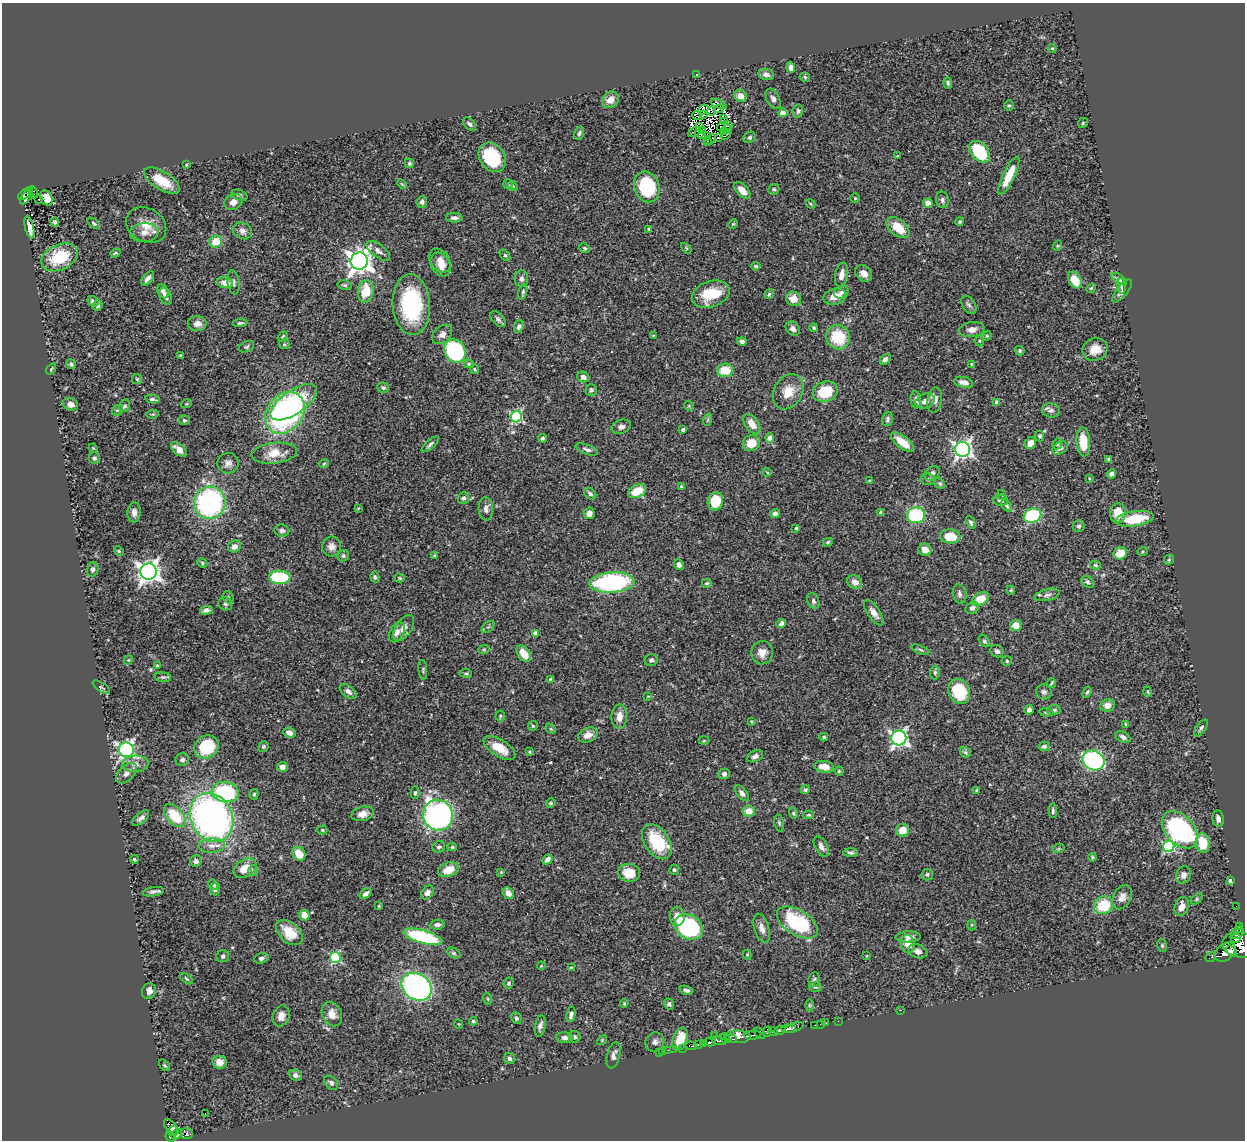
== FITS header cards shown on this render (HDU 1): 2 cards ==
NAXIS1  =                 1243
NAXIS2  =                 1138

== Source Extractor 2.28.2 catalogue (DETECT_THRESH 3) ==
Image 1243 x 1138 px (HDU 1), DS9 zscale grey, 1 PNG px = 1 image px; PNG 1247 x 1142 px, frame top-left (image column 1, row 1138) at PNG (2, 3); each listed source drawn as its Kron ellipse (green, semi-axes under 4 px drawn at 4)
Background 0.44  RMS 0.022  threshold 0.0664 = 3 sigma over >= 5 px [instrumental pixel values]
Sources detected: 461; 7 with non-positive FLUX_AUTO (blend fragments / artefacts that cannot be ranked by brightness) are neither listed nor drawn; the other 454 listed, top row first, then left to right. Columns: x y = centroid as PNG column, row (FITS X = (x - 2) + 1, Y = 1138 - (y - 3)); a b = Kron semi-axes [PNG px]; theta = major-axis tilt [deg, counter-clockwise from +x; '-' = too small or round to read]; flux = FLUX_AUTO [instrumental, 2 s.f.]
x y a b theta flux
1052 48 4 4 - 1.4
791 67 5 4 - 8.4
766 74 8 5 -11 6.1
697 75 4 3 - 1.2
805 77 5 4 - 2.3
948 83 6 3 -89 2.5
740 96 6 5 - 13
773 99 11 6 -64 5.6
610 100 9 7 36 15
719 104 8 3 -24 1.5
1009 106 5 5 - 2
719 109 5 2 - 2.2
703 110 5 2 - 1.9
712 111 5 3 - 1.9
798 111 7 5 80 3.1
783 113 5 4 - 7.6
704 114 2 2 - 0.6
697 116 5 2 - 1.5
723 118 2 2 - 1.5
724 121 2 2 - 1.2
1083 123 5 4 - 1.8
469 124 7 5 -44 4.4
728 125 4 2 - 0.88
700 127 3 2 - 0.62
721 127 4 2 - 0.52
727 129 4 2 - 0.66
703 130 4 2 - 0.87
694 132 7 2 29 0.63
724 132 4 2 - 0.055
579 133 7 5 76 3.4
700 134 6 2 -25 0.87
726 135 5 2 - 0.81
706 136 3 3 - 1.1
749 137 6 5 - 3.5
719 138 3 2 - 0.5
710 139 6 3 39 1.8
707 141 2 2 - 2.1
980 152 13 8 -48 82
898 156 4 3 - 1.3
492 157 16 12 -57 96
409 163 5 4 - 2.3
186 165 3 3 - 1.2
1009 176 20 6 64 32
162 181 20 9 -32 38
402 184 6 3 -44 1.4
508 184 5 4 - 2
513 186 5 4 - 1.8
647 187 16 12 -68 100
774 189 6 5 - 2.8
742 190 10 5 -46 11
33 192 6 2 -69 2.1
25 194 8 3 37 33
239 195 8 5 -23 3.5
27 196 10 3 58 5.8
46 198 8 5 -66 14
855 198 4 4 - 1.7
39 199 2 2 - 1.2
942 200 8 6 -78 4.1
233 202 9 7 26 9.7
422 202 6 5 - 5
928 203 5 4 - 11
811 204 5 4 - 1.6
454 218 8 4 -1 5.4
960 221 4 4 - 2.1
55 222 5 4 - 2.5
94 223 7 4 -38 2.4
733 224 5 3 - 1.4
146 225 21 16 -30 24
29 227 11 4 -76 9.1
898 228 13 8 -40 30
649 229 4 3 - 1.7
243 231 10 8 -27 6.7
144 233 14 9 3 12
216 242 6 6 - 28
1057 246 5 3 - 1.5
585 248 6 4 -28 2.1
686 248 6 3 -46 1.6
378 251 14 6 -38 7.6
115 253 5 3 - 1.8
505 255 6 4 -52 2.3
59 257 19 12 24 66
359 261 9 8 - 1400
440 261 13 9 -56 14
441 265 12 9 -59 16
756 266 5 4 - 2.8
864 273 9 7 -39 10
841 275 12 6 79 9.8
148 278 8 4 49 5.7
521 279 8 6 90 4.6
1119 279 8 4 -35 3.8
1075 280 9 6 -61 26
233 282 12 6 -80 5.4
225 283 8 5 -10 12
345 285 7 4 -9 2.8
1121 286 7 4 -83 4.2
1091 288 5 4 - 2.1
163 291 7 5 -63 6.3
366 291 11 8 81 38
1122 291 14 5 51 5.8
523 292 8 3 76 2.4
841 292 7 6 - 4.6
711 294 19 13 19 49
769 294 5 4 - 1.9
165 296 9 6 -69 6.9
835 297 11 8 13 17
793 299 7 7 - 13
93 301 6 5 - 6.5
98 305 6 5 - 3.1
411 305 30 18 -86 140
969 305 10 6 -56 4.6
498 319 9 5 -46 4.1
240 323 7 4 5 2.9
197 324 9 7 0 12
519 327 6 4 68 5
813 328 4 4 - 2.5
793 329 8 6 -46 6.8
972 330 13 7 8 10
442 334 11 8 43 8
653 335 4 2 - 1
987 336 5 4 - 1.7
283 337 5 3 - 1.8
838 337 12 11 - 57
742 341 5 4 - 5.3
980 341 5 3 - 1.8
284 344 5 5 - 1.9
246 347 8 5 23 2.6
1095 349 13 11 25 19
455 351 12 10 -59 160
1020 351 5 4 - 2.5
181 355 4 3 - 1.6
885 359 6 4 46 4.6
71 364 5 4 - 2.9
469 364 5 4 - 2
971 364 4 3 - 1.5
51 369 6 3 54 1.8
475 369 5 3 - 1.5
725 370 8 7 - 33
583 377 6 5 - 6.2
137 379 5 5 - 1.8
964 382 9 5 -13 9.5
383 388 6 5 - 2.9
591 390 6 5 - 3.5
788 392 18 14 60 26
825 392 13 10 19 50
152 399 7 4 -9 4.1
916 400 9 5 -86 4
935 400 13 7 81 10
925 401 10 7 23 8.4
294 402 27 12 35 81
997 403 4 4 - 12
70 404 8 6 -24 9.7
186 404 5 3 - 1.6
124 406 6 5 - 3.4
689 406 5 4 - 1.8
117 410 6 5 - 2.3
1051 410 9 7 -9 6.4
285 413 22 17 53 350
153 414 6 4 10 1.6
516 417 6 5 - 180
887 419 7 5 75 3.2
184 420 5 5 - 2.5
707 420 6 4 70 1.9
752 424 11 6 -54 16
621 427 10 7 19 5.3
683 430 4 3 - 4.3
1039 436 5 4 - 2.4
542 438 4 4 - 3.4
770 438 4 4 - 12
902 442 14 6 -37 23
1083 442 14 7 -85 28
751 443 9 8 - 28
1030 443 6 5 - 12
430 444 11 4 41 4
1057 444 5 4 - 2.3
93 448 5 3 - 1.3
1060 448 8 6 29 5.4
179 449 10 5 -42 13
587 449 12 4 -20 4.8
963 449 7 7 - 560
274 453 23 10 7 28
94 458 5 5 - 3.3
1109 459 4 3 - 2.6
228 463 11 10 - 8.5
324 464 5 3 - 1.6
767 472 4 3 - 1.2
932 473 8 6 41 4.6
1111 474 5 4 - 6.1
1089 478 3 2 - 1.2
928 479 7 5 -7 3.3
869 481 3 2 - 1
940 483 6 4 -48 2.1
681 486 4 3 - 1.8
637 491 9 6 24 32
590 494 7 5 -41 4
1002 495 5 3 - 1.5
463 498 6 5 - 4.5
1001 500 7 5 -4 4.2
715 501 9 7 73 43
210 503 16 15 - 270
1006 506 7 4 -49 3.1
358 508 4 3 - 1.3
486 509 11 7 -86 6.5
134 512 10 6 87 7.8
589 513 6 5 - 8
775 513 5 4 - 5.8
881 513 4 4 - 3.9
1118 513 10 8 85 24
916 515 9 8 - 110
1032 516 9 7 20 120
1135 519 19 7 8 56
971 522 7 4 -65 2.9
1079 526 6 5 - 3.4
796 528 4 3 - 2.1
282 531 7 6 - 4.7
950 536 10 7 -7 31
828 542 5 3 - 2.2
234 546 6 6 - 8.6
331 546 10 9 - 8.3
925 550 6 6 - 11
119 551 5 4 - 1.8
1143 551 5 4 - 1.8
1120 553 7 6 - 28
434 555 3 3 - 1.5
343 556 6 5 - 3
1169 560 5 4 - 1.9
202 563 5 4 - 2
679 565 6 4 -67 5.6
1095 565 5 4 - 2.3
93 569 7 5 76 3.7
149 572 8 8 - 1000
280 577 11 6 -3 110
375 577 6 4 -79 2.9
400 578 5 4 - 2
855 582 8 6 -32 11
1088 582 7 5 -43 3.4
612 583 22 10 4 210
707 583 5 3 - 1.9
1011 590 4 4 - 1.5
960 594 10 6 -78 4.8
1047 595 13 6 13 5.5
228 597 6 5 - 2.5
980 599 9 6 27 27
813 601 8 5 -67 4.5
225 604 7 6 - 3.6
972 608 7 5 36 4.8
206 610 6 4 11 5.4
874 613 15 6 -56 9.6
781 623 5 4 - 5.8
1016 625 6 5 - 14
488 627 7 4 43 2.8
404 628 14 8 56 9.5
397 632 11 6 61 7.5
535 633 4 3 - 7.9
984 641 7 4 -53 2.7
484 649 5 3 - 1.4
920 650 9 4 -23 2.8
997 651 7 6 - 3.7
762 653 11 10 - 13
524 654 9 6 -55 23
128 660 5 3 - 1.2
651 660 6 6 - 3.8
1007 661 5 4 - 2.6
157 666 4 3 - 1.5
423 670 10 2 -86 2.1
466 673 6 3 -7 2
935 673 7 5 89 3.1
163 677 8 5 -7 2.9
550 679 4 3 - 1.6
1051 683 5 3 - 1.9
101 687 10 3 -34 2
348 691 10 5 -37 6.7
959 691 13 10 -68 66
1044 692 8 7 - 4.2
1087 692 6 3 64 2.1
1148 692 5 3 - 1.5
648 696 4 3 - 1.1
1107 705 7 6 - 11
1029 710 5 4 - 4.5
1054 710 7 5 8 3.4
1046 712 7 4 -7 2.1
500 716 5 5 - 2.1
619 716 12 8 87 13
751 722 3 3 - 2
1126 724 4 3 - 1.6
533 726 5 4 - 1.8
1201 728 10 4 54 3.5
551 729 6 4 -44 2.1
290 733 6 5 - 8.3
588 735 10 7 22 11
824 737 4 4 - 3.2
1123 737 8 5 -27 6
899 738 7 7 - 450
704 741 5 3 - 1.3
1044 746 6 4 11 3.8
206 747 12 11 - 78
263 747 5 5 - 2.7
499 748 18 8 -32 27
126 750 7 7 - 420
529 752 4 3 - 1.6
965 752 6 4 -45 2.6
755 756 8 5 25 5.5
182 760 7 6 - 4.9
1093 760 11 9 -28 250
135 764 13 8 2 9.6
282 767 5 5 - 9
824 767 10 6 -10 18
839 771 4 4 - 1.9
126 773 12 7 43 8.8
724 774 5 5 - 4.8
805 790 4 4 - 2.6
977 791 4 4 - 2.4
225 792 13 10 -8 120
415 793 6 4 88 2.4
742 793 9 5 -52 5.9
254 794 5 4 - 2.4
551 803 5 4 - 2.4
749 811 6 5 - 18
1053 811 7 3 -88 3
793 813 6 4 -74 2
363 814 11 7 12 11
438 815 15 14 - 400
809 815 5 4 - 2.3
175 816 13 8 -48 57
211 817 25 21 -62 600
141 818 10 5 41 6.2
1218 819 8 5 -81 6.5
779 823 8 4 -77 2.5
322 830 5 4 - 1.9
903 830 6 6 - 18
1180 830 22 14 -48 260
657 842 19 12 -56 65
1203 843 10 7 -81 41
211 846 13 7 3 11
1169 846 6 5 - 150
439 847 6 5 - 3.9
452 847 4 4 - 2
821 847 11 6 -59 7
1058 849 6 4 19 2
851 853 7 4 0 3.1
299 854 7 6 - 26
1092 857 4 4 - 2.2
134 859 4 3 - 2.2
547 859 5 4 - 7.8
196 861 6 6 - 4.7
245 868 12 8 33 21
253 870 5 5 - 2.9
448 870 11 7 20 24
674 870 5 5 - 2.5
501 872 3 3 - 1.4
629 873 11 9 -6 25
927 874 6 5 - 3.2
1184 875 9 7 65 7.4
1231 881 4 3 - 18
213 885 5 4 - 2.9
215 889 6 5 - 3.4
153 892 11 4 9 5
427 893 8 5 50 5.4
508 893 6 5 - 9.6
366 894 7 4 38 4.9
1122 897 13 8 63 11
1197 899 7 4 38 2
1104 905 10 8 33 56
379 906 3 3 - 1.7
1236 906 2 2 - 2.3
1182 907 10 6 71 11
304 915 5 5 - 17
677 916 9 7 -85 13
797 922 23 12 -31 110
437 925 7 5 8 5
972 925 5 3 - 1.6
689 927 15 12 -31 200
1239 927 3 2 - 13
762 928 15 7 -73 9.6
289 932 15 10 -42 35
1237 933 7 5 48 40
423 937 20 6 -16 150
908 937 13 5 3 7.4
1236 938 5 2 - 37
908 944 9 7 -73 19
1162 945 7 5 -75 2.5
1240 945 18 12 -11 950
918 951 10 6 -18 7.4
1232 951 6 3 -50 200
1225 952 11 8 39 720
454 953 7 5 -27 2.7
747 954 5 4 - 1.5
223 956 6 6 - 3.2
866 956 3 2 - 0.98
1210 957 6 2 41 1.9
261 958 7 5 18 4.7
335 958 5 5 - 130
541 966 4 3 - 1.1
571 968 3 2 - 1.7
186 978 7 3 -39 1.9
814 979 7 5 85 3
509 983 6 5 - 2.6
417 987 16 13 -34 390
815 987 6 5 - 2.5
686 990 7 4 -20 4.9
149 991 8 6 66 8.9
488 999 6 3 -71 1.8
624 1003 4 3 - 1.5
669 1004 5 5 - 4.1
809 1005 6 4 90 2.1
901 1010 2 2 - 140
332 1014 13 9 -65 14
571 1014 8 4 78 5.6
281 1016 11 8 71 11
516 1018 6 5 - 2.6
473 1021 4 3 - 2.4
838 1021 2 2 - 3.8
826 1023 2 2 - 7.1
459 1024 5 3 - 1.1
821 1024 3 2 - 8.4
814 1025 3 2 - 11
540 1026 11 5 80 6.6
794 1027 10 4 19 120
788 1029 7 3 -2 220
780 1030 6 4 15 170
767 1032 5 4 - 16
773 1032 5 3 - 63
759 1033 6 4 -43 98
714 1035 2 2 - 3.1
753 1035 8 3 6 77
575 1037 6 5 - 3.2
738 1037 13 6 -2 370
565 1038 8 5 -6 6.7
725 1038 5 4 - 260
680 1039 12 7 71 29
731 1039 5 2 - 64
602 1040 6 3 45 1.6
719 1041 8 3 -15 140
655 1042 10 9 - 6.9
710 1042 5 3 - 120
704 1044 4 3 - 81
699 1045 4 3 - 88
691 1046 6 3 -9 39
682 1048 2 2 - 19
674 1049 2 2 - 7.8
668 1050 2 2 - 1.5
663 1051 3 2 - 3.5
659 1052 2 2 - 2.4
614 1055 13 6 75 6.6
509 1059 6 5 - 4.9
219 1062 7 6 - 11
164 1065 7 4 -48 1.9
295 1075 7 5 -22 5.4
331 1083 8 5 -44 4.2
205 1113 2 2 - 160
171 1127 9 5 -52 130
173 1131 5 4 - 130
187 1133 6 5 - 58
176 1134 6 3 47 92
170 1136 5 4 - 170
At the frame edge (FLAGS 8, measured only in part): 1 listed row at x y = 1240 945
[7 non-positive-flux detections neither listed nor drawn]